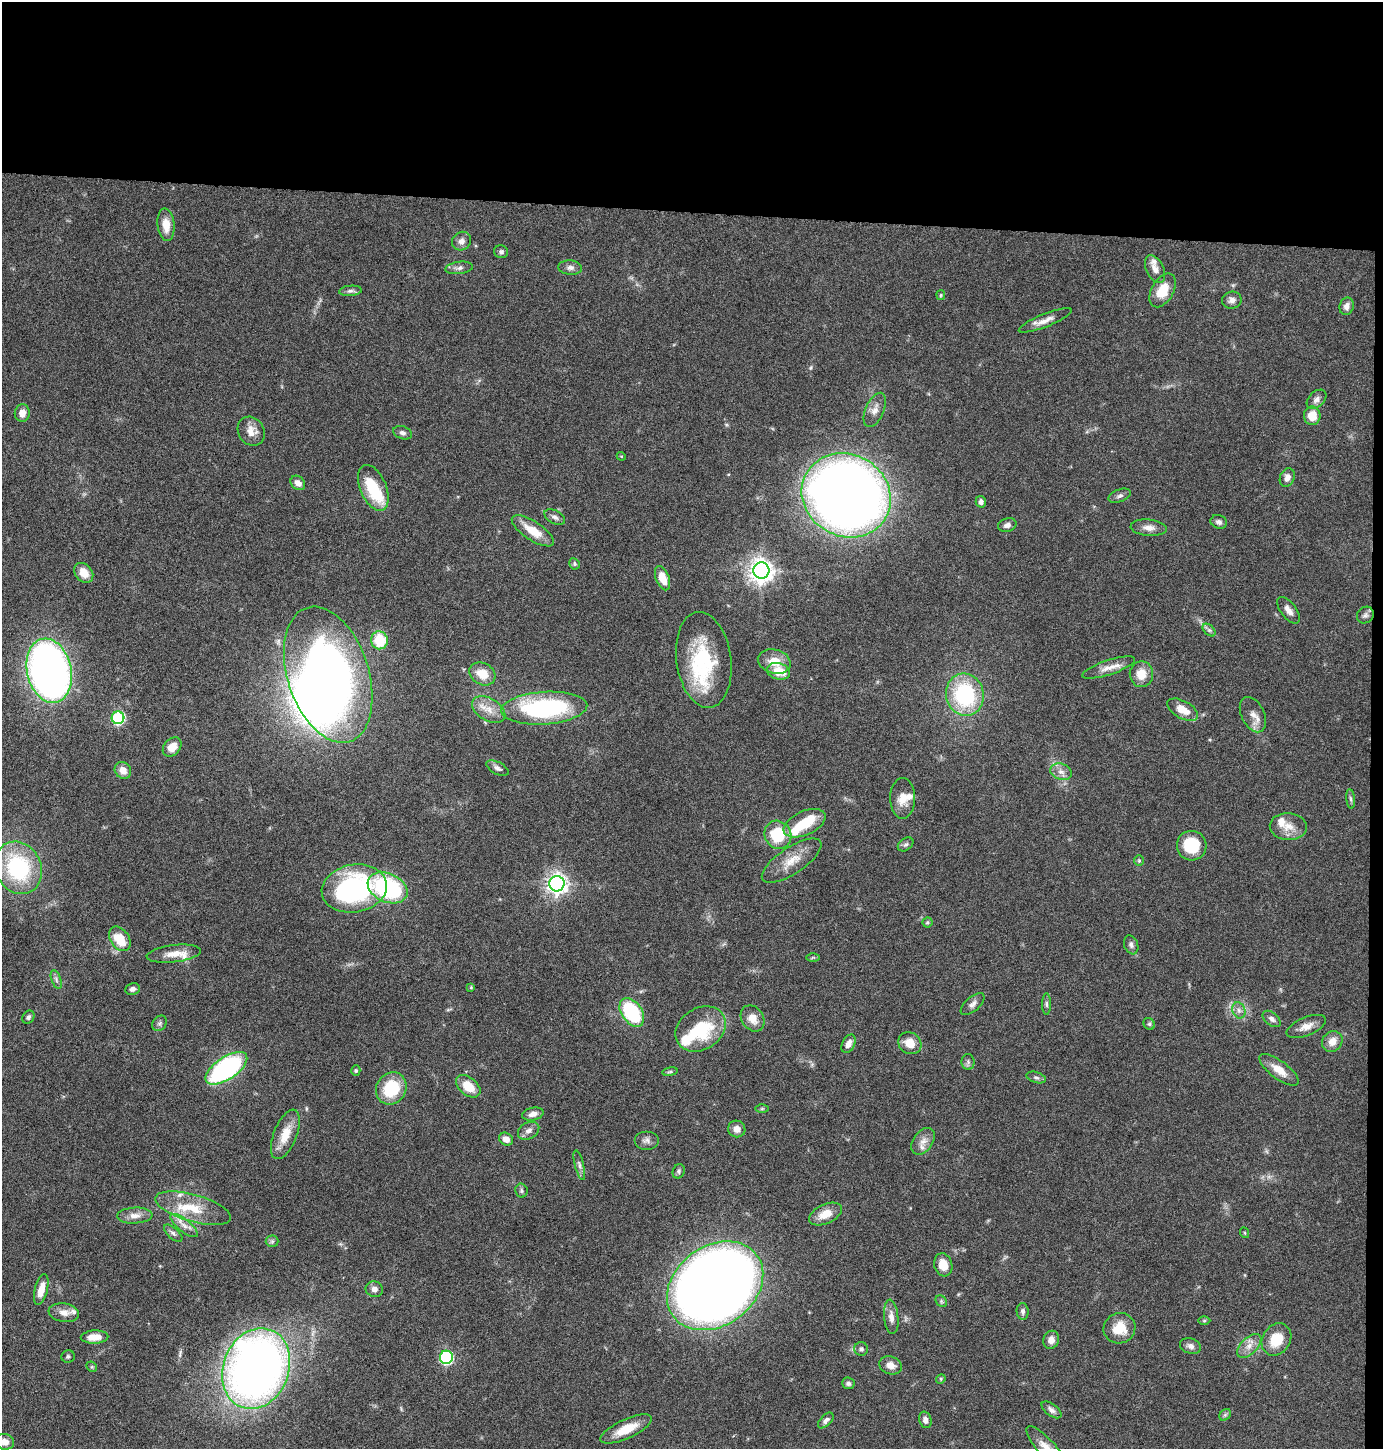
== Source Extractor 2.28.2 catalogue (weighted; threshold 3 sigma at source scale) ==
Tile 3 of 3 x 3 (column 3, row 1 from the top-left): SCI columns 2889-4269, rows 2895-4341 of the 4372 x 4345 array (HDU 1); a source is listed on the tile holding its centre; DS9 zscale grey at full resolution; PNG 1385 x 1451 px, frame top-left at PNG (2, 2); each listed source drawn as its Kron ellipse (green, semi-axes under 4 px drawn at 4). Shown black and unused: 15% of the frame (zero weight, under 4 of 8 exposures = <1% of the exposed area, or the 3 px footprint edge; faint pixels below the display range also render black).
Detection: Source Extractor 2.28.2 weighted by HDU 2 'WHT'; one run over the whole footprint, this tile lists its part. Background 0.0423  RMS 0.0035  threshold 0.0143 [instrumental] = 3 sigma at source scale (4.09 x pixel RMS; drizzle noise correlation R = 1.36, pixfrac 0.8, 0.05/0.05 arcsec/px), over >= 5 px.
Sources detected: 161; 5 inside a brighter object's white glare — neither listed nor drawn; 9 inside a brighter listed object's ellipse — not listed separately; the other 147 listed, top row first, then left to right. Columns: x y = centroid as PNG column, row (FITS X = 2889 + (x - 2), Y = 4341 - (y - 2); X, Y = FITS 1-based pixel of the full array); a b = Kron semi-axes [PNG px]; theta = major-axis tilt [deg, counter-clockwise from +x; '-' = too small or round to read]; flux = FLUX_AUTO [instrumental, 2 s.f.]
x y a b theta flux
166 225 16 8 -84 4.5
461 241 10 9 - 1.8
501 252 7 6 - 0.81
459 268 14 6 7 1.4
570 268 12 7 -4 1.5
1155 269 15 8 -64 2.4
1163 290 18 11 61 7.9
350 291 11 5 5 0.98
941 295 5 4 - 0.38
1232 300 9 8 - 1.9
1347 306 9 7 75 2
1045 320 28 6 22 3.1
1317 399 11 7 43 1.6
875 410 18 9 66 2.8
22 413 9 7 83 2.5
1312 416 9 8 - 5.4
251 431 15 13 -56 3.4
402 433 10 6 -18 1
621 456 4 3 - 0.33
1287 477 9 7 69 1.9
298 483 8 6 -44 2
373 488 24 13 -67 15
846 495 46 41 -29 540
1120 496 12 6 20 1.1
981 502 6 5 - 1.1
555 517 11 6 -28 1.4
1219 522 8 6 -21 1
1007 525 9 6 17 1.4
1149 528 18 8 -5 2.4
533 531 24 9 -33 6.7
574 564 5 5 - 0.6
761 571 8 8 - 280
84 573 11 8 -50 4.3
663 578 12 7 -70 5
1288 610 15 7 -53 2.3
1365 615 9 7 42 1.1
1209 630 8 4 -44 0.85
379 640 9 8 - 12
704 660 48 27 -82 27
774 661 17 12 -16 5.5
1109 667 28 7 18 3.6
49 671 32 22 -77 200
778 671 12 8 -15 6.4
482 674 14 10 -29 5.5
1141 674 13 11 89 5
328 675 70 40 -72 240
965 695 21 19 -76 32
544 708 43 16 4 49
489 710 18 11 -31 4.4
1183 710 17 8 -29 4.8
1253 715 19 11 -64 3.1
118 718 6 6 - 41
172 747 11 8 46 4.1
497 768 12 6 -27 1.3
123 770 9 7 -52 3.1
1061 772 11 8 -18 2
903 798 20 12 -90 4.5
1351 799 10 4 -85 0.74
804 823 22 12 25 10
1288 827 18 13 -3 4.5
778 835 14 13 - 14
906 844 8 6 37 0.82
1192 846 15 14 - 13
792 861 34 13 33 6.8
1139 861 5 5 - 0.5
18 868 27 23 -63 34
557 884 7 7 - 190
354 888 33 24 10 64
388 888 21 14 -24 40
927 922 5 5 - 0.55
120 939 13 9 -55 8
1131 945 10 7 -69 1.2
174 954 27 8 7 4.2
813 957 6 4 1 0.43
56 980 10 4 -70 0.97
471 987 4 4 - 0.34
133 989 7 6 - 1.2
973 1004 14 7 41 1.6
1046 1004 11 4 -89 0.77
1239 1010 8 6 -69 1.3
632 1012 16 10 -55 24
28 1017 7 5 49 0.87
753 1018 14 10 -56 3.8
1272 1019 10 6 -39 1.3
160 1023 8 6 52 0.87
1149 1024 6 5 - 0.62
1306 1026 21 9 23 3.2
701 1029 27 21 32 20
1332 1041 11 9 51 3.4
910 1043 12 10 -36 4.4
849 1044 10 6 63 2.2
968 1062 8 6 -89 0.82
226 1068 24 11 34 62
1279 1070 23 9 -37 4.9
356 1071 5 4 - 0.48
670 1072 8 4 9 0.48
1036 1077 10 5 -17 0.82
468 1086 14 9 -39 6.5
391 1088 17 14 55 15
762 1109 6 4 1 0.42
533 1114 11 6 13 2.2
737 1129 9 8 - 2.4
529 1131 11 8 30 1.7
285 1134 26 11 68 6.4
506 1139 7 6 - 2.2
646 1140 12 9 0 1.6
923 1141 15 9 54 2.7
579 1165 15 4 -76 1.2
679 1171 7 6 - 0.73
521 1191 7 6 - 0.76
193 1208 39 13 -16 10
826 1214 17 9 25 5.2
135 1215 18 8 3 2.8
184 1225 17 6 -38 2.4
173 1233 11 5 -42 0.98
1245 1233 5 3 - 0.32
272 1241 6 6 - 0.65
943 1265 12 9 -75 4.6
715 1286 52 40 36 820
374 1289 9 8 - 1.6
41 1290 16 6 76 4.3
941 1301 6 5 - 0.59
1023 1311 8 6 -85 1.1
64 1313 15 9 -9 2.8
891 1317 17 7 -84 2.5
1204 1321 6 4 0 0.43
1120 1328 16 15 - 7.2
94 1337 14 6 3 4.4
1276 1339 17 14 58 8.5
1051 1340 9 8 - 2.3
1190 1346 11 7 -20 1.5
1249 1346 15 8 44 2.9
861 1349 7 7 - 0.84
68 1356 7 6 - 0.66
446 1357 6 6 - 46
891 1365 11 9 -21 2.6
92 1367 6 4 -44 0.5
256 1368 41 33 68 270
941 1379 5 4 - 0.37
848 1383 6 6 - 0.88
1051 1410 11 6 -36 1.3
1225 1415 6 5 - 0.65
826 1420 10 5 46 1.2
925 1420 8 6 -74 1.6
626 1429 28 9 25 7.5
5 1442 9 8 - 2.2
1047 1448 28 8 -48 4.7
Isophote crosses this tile's border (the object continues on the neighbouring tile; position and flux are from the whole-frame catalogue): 2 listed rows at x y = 5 1442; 1047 1448